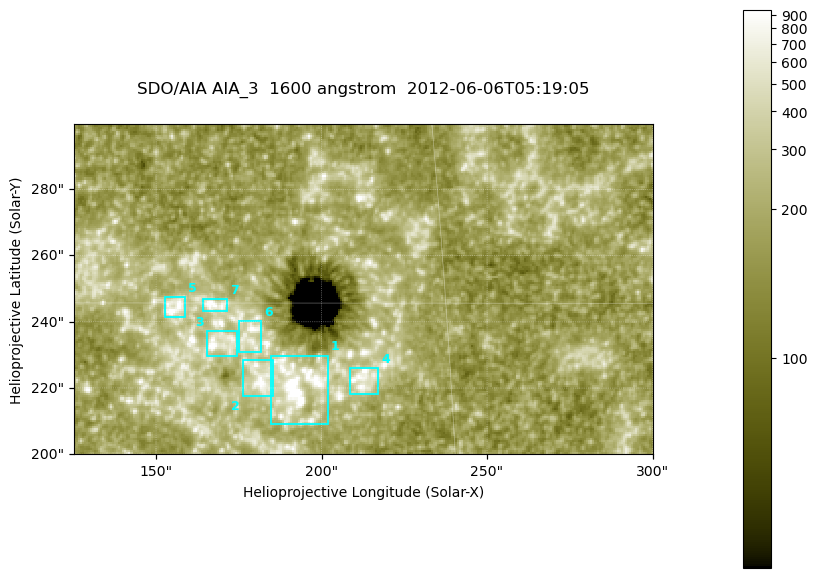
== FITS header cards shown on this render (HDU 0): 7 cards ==
TELESCOP= 'SDO/AIA '
INSTRUME= 'AIA_3   '
WAVELNTH=                 1600
WAVEUNIT= 'angstrom'
DATE-OBS= '2012-06-06T05:19:05.13'
CTYPE1  = 'HPLN-TAN'
CTYPE2  = 'HPLT-TAN'

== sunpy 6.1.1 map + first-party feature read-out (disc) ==
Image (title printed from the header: SDO/AIA AIA_3  1600 angstrom  2012-06-06T05:19:05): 287 x 164 px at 0.609 arcsec/px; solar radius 946 arcsec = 1552 px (partial field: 0.6% of the solar disc is inside the frame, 100% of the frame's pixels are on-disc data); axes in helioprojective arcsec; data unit not stated in the header (colour bar unlabelled)
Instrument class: DISC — disc imager (sunpy class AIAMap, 1600 A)
Bright regions (active regions / flare kernels): reference = the on-disc median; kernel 3 px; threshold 5 sigma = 308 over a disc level ~180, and >= 1.15x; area >= 47 px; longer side >= 3 px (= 1.8 arcsec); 7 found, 7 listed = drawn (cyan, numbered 1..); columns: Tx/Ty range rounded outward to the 2 arcsec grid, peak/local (2 s.f.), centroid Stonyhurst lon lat
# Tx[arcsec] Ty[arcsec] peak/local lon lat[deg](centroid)
1 184..202 208..230 18 +12 +13
2 176..186 216..230 5.6 +11 +14
3 164..176 230..238 5.9 +11 +14
4 208..218 218..226 4.8 +13 +14
5 152..160 240..248 5.3 +10 +15
6 174..182 230..240 5.6 +11 +14
7 164..172 242..248 6 +11 +15